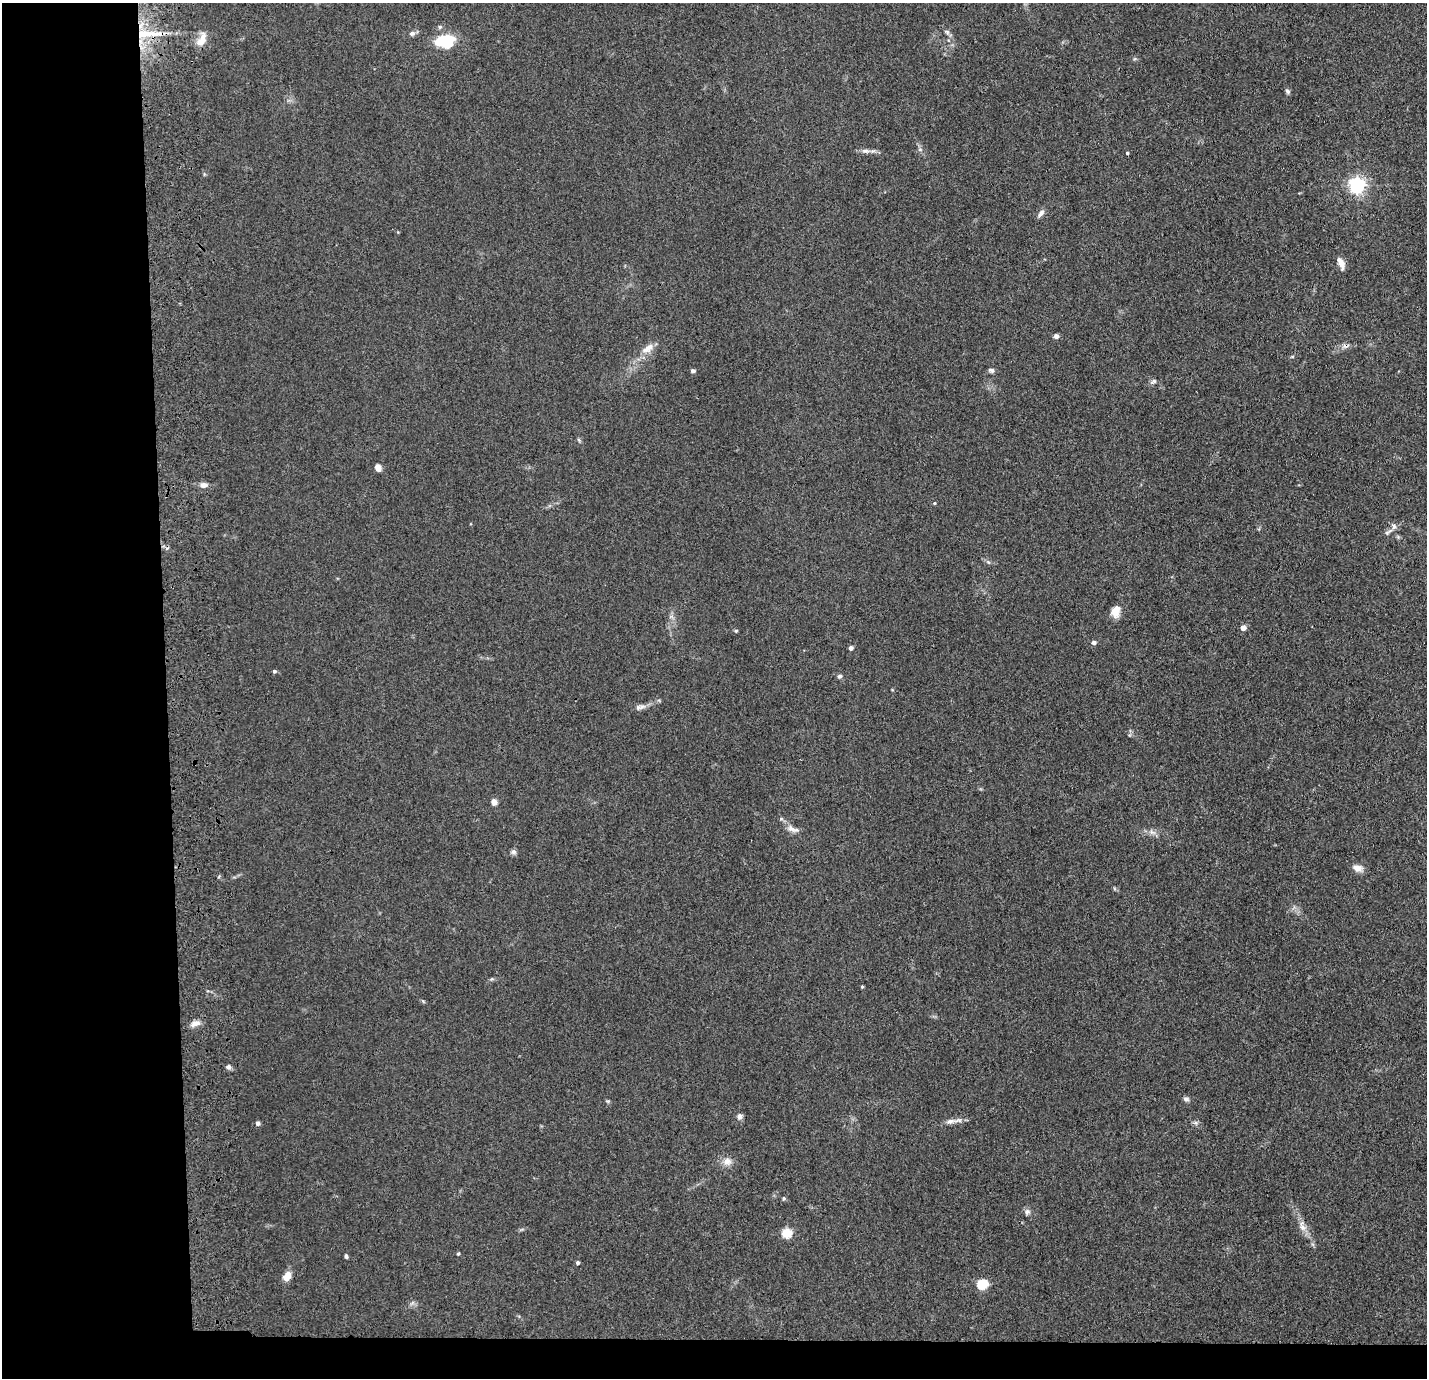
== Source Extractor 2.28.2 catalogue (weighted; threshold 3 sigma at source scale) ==
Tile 7 of 3 x 3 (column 1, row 3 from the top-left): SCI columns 116-1540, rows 98-1473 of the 4506 x 4324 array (HDU 1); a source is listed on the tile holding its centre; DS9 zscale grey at full resolution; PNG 1429 x 1380 px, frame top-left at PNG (2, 3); no overlay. Shown black and unused: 14% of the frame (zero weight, under 3 of 4 exposures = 6% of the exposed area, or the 3 px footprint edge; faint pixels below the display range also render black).
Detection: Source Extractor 2.28.2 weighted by HDU 2 'WHT'; one run over the whole footprint, this tile lists its part. Background 0.0671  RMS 0.0078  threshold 0.0351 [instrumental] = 3 sigma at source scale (4.5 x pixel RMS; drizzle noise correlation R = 1.50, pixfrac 1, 0.05/0.05 arcsec/px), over >= 5 px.
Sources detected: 58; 1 cosmic-ray / hot-pixel residue — not listed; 1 inside a brighter listed object's ellipse — not listed separately; the other 56 listed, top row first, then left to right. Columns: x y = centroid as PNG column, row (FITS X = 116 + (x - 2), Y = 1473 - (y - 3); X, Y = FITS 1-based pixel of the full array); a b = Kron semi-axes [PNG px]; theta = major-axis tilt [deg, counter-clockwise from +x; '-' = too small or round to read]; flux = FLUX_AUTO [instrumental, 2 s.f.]
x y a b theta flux
440 27 6 5 - 1.4
947 32 8 5 -45 1.8
412 33 8 6 16 2.6
144 34 27 11 4 22
201 40 21 10 65 8.7
444 41 16 11 4 37
1287 91 7 5 -61 1.7
865 151 12 6 -8 3.4
1127 153 3 3 - 0.96
1357 185 6 6 - 230
1041 213 11 6 54 3.3
1341 263 10 5 -68 7.9
1056 336 5 4 - 3.5
648 348 19 9 34 7.9
991 370 7 5 -17 2.1
693 371 5 4 - 1.8
1153 381 10 5 32 2.1
579 440 6 4 -71 1
378 468 7 6 - 4.9
204 485 9 6 -1 3.8
934 503 4 3 - 0.87
1394 526 8 6 -81 2.4
1388 532 14 4 35 2.3
988 562 6 4 -18 1.2
1115 611 14 10 77 8
1243 628 5 4 - 5.7
736 631 5 4 - 0.87
1094 642 5 4 - 3
851 648 4 4 - 3
274 671 5 4 - 1.5
840 676 6 6 - 1.7
638 708 8 7 - 2.5
494 802 7 6 - 4.1
781 819 5 5 - 1.2
793 829 19 7 -19 4.8
1152 832 11 6 -21 3.4
513 852 8 6 -2 2
1357 868 13 9 -18 5.3
862 987 4 4 - 0.85
195 1023 12 7 24 5
228 1067 7 6 - 2.3
1186 1099 8 6 -10 2.1
739 1116 7 6 - 2.8
950 1121 14 7 13 4.4
258 1123 4 4 - 3
1195 1123 7 4 0 1.6
727 1162 12 10 16 5.9
784 1198 5 4 - 1.1
1027 1212 8 7 - 2.5
1302 1227 12 8 -34 4.9
787 1233 5 5 - 44
458 1253 4 3 - 1.1
346 1256 5 4 - 1.5
578 1262 4 4 - 1.6
287 1276 9 6 59 9.3
982 1284 6 5 - 54
Overlapping masked pixels (flux is a lower limit): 1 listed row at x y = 144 34